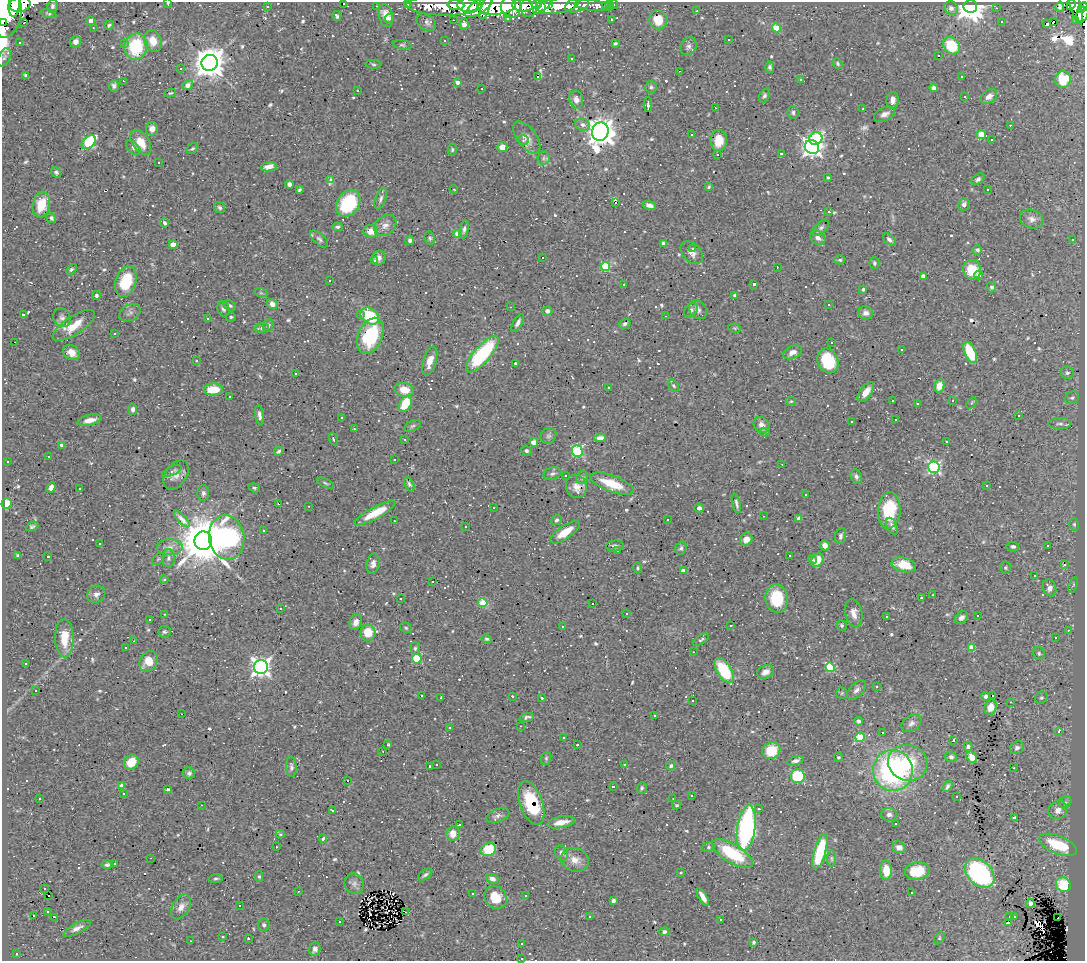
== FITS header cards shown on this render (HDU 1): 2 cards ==
NAXIS1  =                 1083
NAXIS2  =                  959

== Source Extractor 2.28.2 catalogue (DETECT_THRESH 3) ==
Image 1083 x 959 px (HDU 1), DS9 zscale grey, 1 PNG px = 1 image px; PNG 1087 x 963 px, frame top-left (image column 1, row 959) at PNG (2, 2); each listed source drawn as its Kron ellipse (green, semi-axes under 4 px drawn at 4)
Background 0.608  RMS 0.025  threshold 0.0764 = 3 sigma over >= 5 px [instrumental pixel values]
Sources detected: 775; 5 with non-positive FLUX_AUTO (blend fragments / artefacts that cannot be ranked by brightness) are neither listed nor drawn; of the other 770, the 500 brightest by FLUX_AUTO listed and drawn (270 fainter detections omitted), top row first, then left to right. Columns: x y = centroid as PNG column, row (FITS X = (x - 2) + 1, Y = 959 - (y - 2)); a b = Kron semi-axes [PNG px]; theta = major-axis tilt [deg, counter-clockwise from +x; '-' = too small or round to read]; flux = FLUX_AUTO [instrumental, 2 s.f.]
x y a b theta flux
168 3 3 2 - 5.6
343 3 3 3 - 100
20 4 10 7 12 500
407 4 4 3 - 4.4
548 4 3 3 - 94
614 4 4 3 - 7.1
14 5 12 5 84 510
456 5 8 5 -4 290
468 5 10 7 -1 430
486 5 15 4 70 150
497 5 19 9 5 260
522 5 10 6 -3 380
537 5 5 4 - 140
543 5 12 5 39 220
577 5 12 7 18 60
605 5 4 2 - 4.2
609 5 4 3 - 26
1071 5 5 3 - 21
52 6 6 5 - 3.8
267 6 3 3 - 4.8
376 6 3 2 - 7
444 6 37 10 -1 130
558 6 21 7 9 210
594 6 19 5 -6 61
970 6 7 6 - 2100
1075 6 19 5 -75 120
479 7 16 6 33 180
511 7 11 10 - 370
529 7 10 8 83 41
1060 7 5 3 - 3
1084 7 4 3 - 58
951 8 7 6 - 7.4
996 8 3 2 - 17
4 10 27 17 90 1300
1082 10 4 3 - 88
697 11 3 2 - 8.9
49 14 8 4 -14 2.6
1082 15 8 6 62 110
337 16 5 3 - 3.2
386 16 11 7 -77 16
389 18 4 4 - 6
508 18 3 3 - 13
611 19 3 3 - 3.5
453 20 3 2 - 3.4
658 20 9 9 - 39
1076 20 3 3 - 29
91 21 4 4 - 10
1054 21 3 3 - 2300
426 22 10 7 -35 7.2
1001 22 3 3 - 7.3
2 23 3 2 - 150
24 23 3 2 - 12
464 24 6 4 -86 8.8
1047 24 4 3 - 85
109 25 5 4 - 3
93 27 3 3 - 3.4
776 28 4 4 - 49
729 39 3 3 - 100
444 40 3 3 - 20
153 41 11 8 -68 21
19 42 3 3 - 9.9
76 42 6 5 - 9.2
124 43 3 3 - 8.6
615 43 3 3 - 2.6
402 45 9 4 -11 3.5
688 46 9 8 - 6.4
952 46 9 7 -49 78
136 47 13 11 77 100
939 56 3 3 - 52
4 57 10 5 63 4.5
571 58 3 3 - 7.8
210 63 8 8 - 3100
838 63 6 4 -50 3.2
374 64 8 4 -2 2.6
770 67 5 4 - 3.7
181 69 3 3 - 8
679 71 3 2 - 4
26 76 4 3 - 4.8
537 77 3 3 - 950
962 77 3 3 - 18
1063 79 8 8 - 57
801 80 3 3 - 4
123 81 3 2 - 79
457 82 4 3 - 8.9
188 85 6 4 42 10
114 86 6 5 - 4.9
651 87 6 6 - 3.5
934 88 4 4 - 5.9
482 89 3 2 - 3.3
358 90 3 3 - 25
170 93 6 4 10 2.6
764 95 7 5 64 3.8
965 96 3 3 - 6.1
989 96 9 6 37 9.3
576 100 9 7 -78 10
893 100 8 6 85 10
648 105 7 3 89 6.5
715 108 3 2 - 2.7
863 109 3 2 - 2.5
793 112 6 5 - 3.6
885 114 11 6 24 8.3
582 125 7 6 - 6.4
1010 125 3 2 - 3.8
152 129 7 6 - 8.3
600 132 9 8 - 2000
691 135 3 3 - 6.8
981 135 5 4 - 47
527 138 19 9 -53 15
816 139 7 6 - 200
523 140 5 5 - 3.4
719 140 10 8 88 30
992 140 3 3 - 5.9
89 142 8 5 45 100
141 142 14 8 -56 28
502 147 5 5 - 16
812 147 7 6 - 870
133 148 9 5 -46 4.5
192 149 6 5 - 3
452 150 6 4 76 2.7
718 154 3 3 - 7.8
781 154 3 3 - 4.7
544 158 6 6 - 4.2
159 162 3 3 - 3
269 167 8 4 9 11
56 172 5 4 - 3.9
828 177 4 3 - 2.5
978 179 7 4 37 4.6
330 180 4 3 - 41
289 184 4 4 - 6.9
709 187 4 3 - 2.4
454 189 4 3 - 4.8
299 190 4 3 - 2.6
988 190 3 3 - 130
381 199 11 5 70 5.6
615 202 3 3 - 1600
348 203 14 11 55 120
964 204 6 5 - 6.1
41 205 13 8 80 39
649 205 7 4 -18 7.8
220 208 6 5 - 3.9
829 212 3 3 - 71
51 218 5 4 - 4.2
1032 219 12 9 -18 10
165 223 4 3 - 3.5
385 225 12 9 39 11
337 227 5 4 - 3.2
821 228 10 5 45 5
464 229 9 4 78 4.6
371 231 7 6 - 19
458 234 4 4 - 34
430 238 6 5 - 3.4
818 238 8 6 -37 9.5
319 239 11 5 -41 5.5
1073 239 3 3 - 5.2
410 240 5 4 - 4.4
889 240 7 4 -41 5.4
173 244 4 4 - 31
664 244 4 4 - 8.8
692 248 3 3 - 3.1
977 250 5 5 - 4.6
692 253 13 9 -47 11
542 257 3 3 - 620
379 258 8 6 59 7.6
375 260 3 3 - 8.5
840 260 5 4 - 3.2
874 263 6 5 - 3.5
606 266 4 4 - 81
777 267 3 2 - 2.6
71 269 6 4 49 3.2
972 270 10 9 - 53
979 275 4 4 - 13
923 276 4 3 - 13
330 280 3 2 - 6.1
126 282 16 10 71 64
624 284 3 2 - 3.9
754 284 3 3 - 4.7
991 287 5 4 - 3.5
863 289 4 3 - 2.5
261 293 7 4 -18 2.7
96 295 4 4 - 3.5
735 296 4 4 - 4.7
272 304 5 5 - 11
829 305 3 3 - 19
230 306 6 5 - 4.3
510 307 3 2 - 3.5
223 309 8 6 -68 4.9
691 310 8 6 50 5.1
698 310 10 8 -50 7.2
547 311 5 4 - 6.8
130 313 11 8 28 6.3
866 313 7 6 - 8.4
23 314 3 2 - 2.7
361 314 3 2 - 21
370 316 10 7 -37 83
665 316 2 2 - 4.2
231 317 5 4 - 2.7
62 318 10 8 -55 7.5
208 319 3 3 - 46
518 323 10 4 60 5.8
625 324 6 5 - 3.5
74 325 24 9 33 33
268 325 6 5 - 4.5
262 328 7 4 10 4.4
734 328 6 4 -12 2.6
115 333 3 2 - 2.5
370 336 19 12 66 120
14 342 3 2 - 47
831 343 3 3 - 6.5
901 349 3 2 - 9
792 352 10 6 22 12
970 352 11 5 -66 74
71 353 9 7 -34 14
482 354 23 8 49 180
196 361 4 3 - 4.8
430 361 15 6 73 19
828 361 13 10 -66 76
515 363 3 3 - 21
1067 373 6 6 - 4.7
296 374 3 3 - 14
674 386 6 5 - 3
939 386 6 5 - 17
608 387 3 3 - 6.1
213 389 10 6 2 36
404 390 10 7 -14 29
866 392 11 6 54 15
229 397 3 3 - 55
1072 398 7 6 - 4
791 401 5 4 - 2.5
893 401 3 3 - 12
952 401 3 3 - 3.5
971 403 6 3 50 2.8
405 404 8 5 59 57
917 404 3 3 - 14
133 409 6 4 84 5.9
259 415 10 4 -81 7.1
1019 416 3 3 - 3.2
341 418 3 3 - 3.2
90 420 12 5 13 15
896 420 3 3 - 9.1
851 422 3 3 - 3.5
1060 424 11 5 -1 5.8
762 425 9 7 -39 9.5
413 426 9 5 26 3.4
354 429 3 3 - 19
765 432 5 4 - 3
548 436 8 7 - 4.9
600 438 6 4 6 7.1
333 439 6 3 -68 4.1
405 440 3 3 - 6.4
946 441 3 3 - 16
534 442 4 4 - 12
62 445 4 3 - 7.9
279 451 5 3 - 3.4
526 451 5 5 - 3.1
577 451 6 5 - 140
49 456 3 3 - 6.3
394 459 3 3 - 52
7 461 3 3 - 29
782 464 3 2 - 3.1
934 467 6 5 - 270
172 471 10 4 25 3.9
552 474 9 6 18 4.8
176 475 16 10 55 14
565 475 3 3 - 22
582 477 7 6 - 4.2
856 477 7 5 -67 4.9
325 483 9 3 -24 2.6
409 484 8 4 -62 3.4
612 484 23 8 -20 46
576 486 12 10 -71 13
987 486 3 3 - 580
51 487 5 4 - 8.1
79 488 3 3 - 2.7
254 488 6 4 -22 2.7
203 493 8 6 89 5.4
806 494 3 3 - 140
6 503 5 5 - 37
736 503 10 3 -77 4.8
278 504 3 3 - 3.5
309 506 3 2 - 2.4
493 508 3 2 - 5.5
699 508 5 4 - 3.9
889 510 18 11 86 80
375 513 23 6 28 46
763 516 3 2 - 12
182 519 10 3 -45 8.6
799 519 4 4 - 16
557 520 5 4 - 3.2
667 520 3 3 - 62
394 521 3 2 - 3.3
1074 524 6 5 - 3.2
32 526 6 4 25 3.4
892 526 9 5 -66 6
466 527 3 3 - 7.6
263 530 3 3 - 3.3
565 532 17 6 35 32
841 536 8 5 81 4.2
227 537 22 17 -82 320
746 539 7 6 - 12
203 541 9 9 - 8700
100 543 3 3 - 9
825 545 5 4 - 8.8
615 546 9 5 5 4.5
1048 546 3 2 - 2.5
170 547 13 8 -1 11
1013 547 6 4 -8 4.7
681 548 7 5 70 4.7
617 551 3 3 - 4
18 555 3 3 - 3.2
48 556 3 3 - 3.5
789 556 3 3 - 5.6
168 558 9 6 88 6.2
158 559 7 4 45 2.9
812 559 4 3 - 3.9
817 560 7 5 58 30
373 564 10 6 76 8.2
904 565 12 7 -13 39
1064 565 3 3 - 110
637 568 5 4 - 2.4
1005 568 6 5 - 3
683 571 4 4 - 11
1034 576 3 3 - 15
164 579 4 4 - 3
433 582 3 3 - 210
1073 585 8 4 69 2.8
1049 588 8 6 -68 12
96 594 9 8 - 7.9
933 595 3 3 - 8.9
921 598 3 3 - 62
400 599 3 3 - 5.8
777 599 14 11 -86 73
483 603 5 4 - 63
593 603 3 3 - 120
280 608 3 2 - 3.8
626 613 3 3 - 3.5
854 613 14 8 -79 13
164 614 3 2 - 4.2
978 615 3 3 - 280
886 616 3 3 - 3.1
961 618 7 5 41 6.6
150 620 3 3 - 5
356 622 8 6 68 12
842 625 5 5 - 3.8
562 626 3 3 - 6.3
731 626 3 2 - 4.8
406 628 6 5 - 2.7
1068 630 3 3 - 15
164 632 6 6 - 3.5
368 633 8 7 - 40
64 638 19 9 -89 43
1055 638 3 3 - 8.7
487 639 5 4 - 2.9
701 640 9 3 35 3.1
134 641 2 2 - 6.3
126 647 3 3 - 3.2
971 647 4 3 - 15
415 648 6 5 - 3.4
693 652 3 2 - 3.2
1039 653 7 6 - 3.9
417 659 5 4 - 88
149 661 11 8 57 33
26 663 3 3 - 3.3
261 667 7 7 - 850
830 667 5 4 - 100
724 670 14 7 -58 84
765 672 9 6 26 10
877 686 3 3 - 4.6
35 690 3 3 - 8.2
856 690 12 6 47 7.9
842 693 6 5 - 2.9
422 696 3 3 - 420
512 696 3 3 - 12
986 696 4 4 - 5.7
992 696 3 3 - 39
441 698 3 2 - 2.6
542 698 3 3 - 3.5
1041 698 6 6 - 3
693 700 3 3 - 5.7
1011 702 3 2 - 5.7
991 707 8 6 71 12
182 714 3 2 - 6.8
655 715 3 3 - 180
527 718 7 4 17 7.2
858 721 4 4 - 4.1
911 723 11 7 36 7.2
520 726 3 2 - 4
449 728 3 3 - 6.2
1059 731 4 3 - 50
882 733 3 3 - 65
563 737 3 3 - 5.4
860 737 5 4 - 71
954 740 3 3 - 22
388 745 4 3 - 5.8
577 745 3 3 - 14
968 746 4 3 - 4.6
1017 748 7 6 - 4.7
383 751 3 2 - 3
771 751 9 8 - 53
838 757 4 4 - 2.7
951 757 6 5 - 5.4
972 757 6 4 -55 19
546 758 6 5 - 2.5
796 761 8 4 18 5.3
131 762 8 7 - 34
908 763 20 18 -18 78
624 764 3 3 - 3.2
436 765 3 3 - 4.8
429 766 3 3 - 5.3
671 766 5 4 - 3.6
291 767 10 5 -86 4.4
1014 768 3 2 - 2.7
893 770 20 20 - 370
189 773 6 6 - 4.9
798 776 7 7 - 78
347 781 3 3 - 82
122 786 4 3 - 20
613 786 3 3 - 35
948 786 6 4 56 4.4
642 788 6 5 - 3
168 789 3 3 - 3.2
123 793 3 3 - 56
692 796 3 3 - 140
957 797 3 3 - 140
39 798 3 2 - 6.6
673 799 3 2 - 2.9
1065 802 7 5 40 4.5
531 803 23 11 -70 71
202 805 3 2 - 3.2
677 805 4 3 - 2.6
759 809 3 3 - 20
333 810 3 3 - 11
1058 810 9 8 - 14
889 814 8 6 -2 7
498 815 12 6 21 7
1014 818 4 3 - 3.7
561 822 14 5 10 20
896 824 3 3 - 35
459 825 3 3 - 6.2
746 828 23 9 82 400
453 833 7 6 - 19
280 834 4 4 - 3.9
323 839 4 3 - 2.8
1058 845 20 9 -22 78
276 847 3 2 - 10
708 847 6 5 - 3
899 847 6 5 - 10
488 849 8 6 19 54
820 852 18 6 74 100
561 853 8 6 -67 6
732 854 23 9 -31 91
151 858 3 2 - 10
832 858 8 4 -89 3.5
575 860 14 11 -18 18
114 863 3 3 - 1000
107 865 5 4 - 4.1
886 870 10 6 -87 30
917 871 12 8 10 50
681 872 3 3 - 11
980 873 17 11 -44 290
425 875 8 4 36 4.1
259 876 5 4 - 2.6
216 878 6 4 5 2.9
492 879 6 5 - 7.6
354 884 10 9 - 7.6
1063 885 8 7 - 70
44 888 3 3 - 5.2
298 891 3 3 - 6.8
911 893 3 3 - 4.7
472 894 3 2 - 8.7
49 896 3 2 - 13
526 896 3 3 - 38
496 897 12 10 -47 33
703 897 10 4 -61 13
613 901 4 4 - 6.2
1030 903 4 3 - 4.8
240 906 3 3 - 160
181 907 13 8 60 12
48 911 3 3 - 10
406 912 3 2 - 5.3
34 916 2 2 - 2.5
589 916 3 2 - 2.5
1010 916 3 3 - 23
1014 916 3 2 - 5.7
54 917 3 2 - 200
1058 918 2 2 - 30
721 919 3 3 - 9.7
340 922 3 3 - 7.4
1008 923 3 2 - 4.2
264 925 6 5 - 4.7
77 928 15 5 27 9
664 932 5 4 - 6.5
223 937 3 3 - 13
248 938 3 2 - 2.8
939 938 7 4 62 2.6
191 941 3 2 - 7.5
754 942 3 3 - 3
521 944 3 3 - 3.3
315 949 7 5 73 6.7
16 953 3 3 - 10
521 958 3 3 - 4.4
At the frame edge (FLAGS 8, measured only in part): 7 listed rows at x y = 168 3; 343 3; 14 5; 1084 7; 4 10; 2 23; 521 958
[270 fainter detections neither listed nor drawn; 5 non-positive-flux detections neither listed nor drawn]